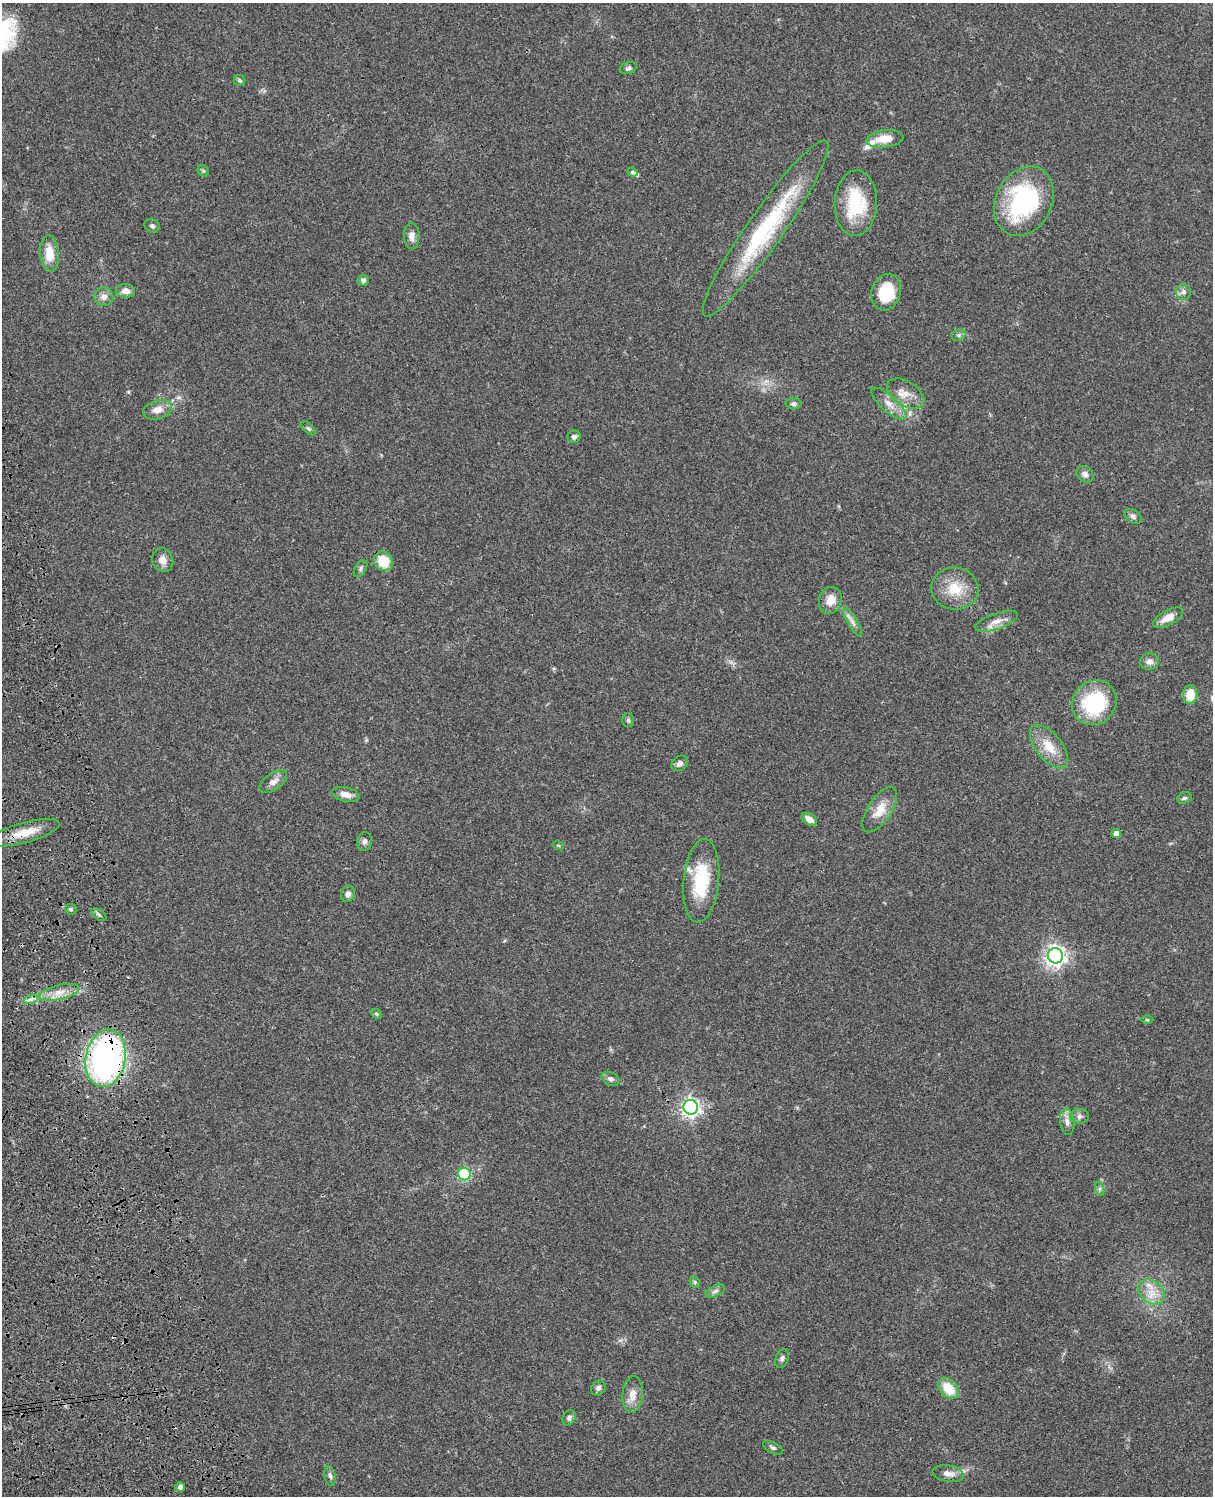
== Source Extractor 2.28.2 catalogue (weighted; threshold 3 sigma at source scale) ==
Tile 7 of 4 x 3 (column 3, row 2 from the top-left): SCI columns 2545-3755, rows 1773-3266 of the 5085 x 4926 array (HDU 1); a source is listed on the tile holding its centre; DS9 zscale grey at full resolution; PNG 1215 x 1498 px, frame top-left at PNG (2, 3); each listed source drawn as its Kron ellipse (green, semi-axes under 4 px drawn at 4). Shown black and unused: <1% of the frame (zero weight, under 3 of 4 exposures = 6% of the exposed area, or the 3 px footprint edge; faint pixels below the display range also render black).
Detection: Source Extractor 2.28.2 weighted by HDU 2 'WHT'; one run over the whole footprint, this tile lists its part. Background 0.0752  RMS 0.0058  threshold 0.0259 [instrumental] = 3 sigma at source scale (4.5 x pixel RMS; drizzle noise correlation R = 1.50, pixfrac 1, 0.05/0.05 arcsec/px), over >= 5 px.
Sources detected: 81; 2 cosmic-ray / hot-pixel residue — neither listed nor drawn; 3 inside a brighter listed object's ellipse — not listed separately; the other 76 listed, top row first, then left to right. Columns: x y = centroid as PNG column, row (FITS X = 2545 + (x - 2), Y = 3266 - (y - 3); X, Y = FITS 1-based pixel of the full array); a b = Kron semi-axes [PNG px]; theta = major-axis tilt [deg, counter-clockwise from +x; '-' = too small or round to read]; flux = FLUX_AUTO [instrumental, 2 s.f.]
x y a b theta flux
628 68 9 5 19 1.4
240 80 6 5 - 1.1
885 139 18 8 7 8.5
203 171 6 5 - 0.85
633 172 5 4 - 1.3
1024 201 36 28 62 73
856 203 33 21 87 32
152 226 8 6 -28 1.5
766 228 106 18 55 70
412 236 13 8 -90 3.7
49 254 18 9 -86 10
363 280 5 5 - 1.5
126 291 9 7 -4 4.2
886 292 18 14 73 21
1184 292 8 7 - 2.2
104 297 9 9 - 3.5
959 335 7 5 15 1.3
906 393 20 12 -32 6.9
794 404 8 6 0 1.7
889 404 22 8 -42 5.9
158 410 15 9 17 5.5
309 428 9 5 -41 1.2
574 437 6 6 - 1.8
1085 474 9 7 -41 2.4
1133 516 9 6 -33 1.9
163 560 12 10 -66 4.3
383 561 10 9 - 13
361 568 9 5 57 1.4
955 589 24 21 -6 15
830 600 14 11 72 6.4
1168 618 16 7 28 6.9
996 621 22 8 19 5.6
853 622 16 5 -61 2.9
1149 662 9 8 - 3.1
1190 695 9 7 85 12
1094 703 23 21 48 43
628 720 7 5 -89 1
1049 747 25 13 -51 12
679 763 9 7 39 2.3
273 782 16 8 34 4
346 795 14 7 -13 4.5
1184 798 7 5 15 1.2
880 810 26 12 57 9.7
809 819 8 5 -34 4.3
24 833 37 10 15 12
1116 834 5 4 - 3.9
365 841 9 7 83 1.8
558 845 5 3 - 0.57
701 881 42 17 84 31
348 894 8 6 73 2.3
71 909 6 5 - 1
99 915 9 4 -36 1.2
1056 956 7 7 - 360
59 992 20 7 13 6.4
31 999 7 4 18 1.8
377 1014 6 4 -45 0.77
1147 1020 6 4 -1 0.71
106 1058 29 20 79 180
611 1079 9 6 -26 2.1
691 1107 7 7 - 260
1079 1116 9 7 -1 1.9
1067 1122 13 7 -81 3.2
464 1174 6 6 - 26
1100 1189 7 4 -72 1.1
695 1282 6 5 - 0.96
715 1291 10 5 25 1.8
1152 1292 14 11 -39 7.4
782 1359 10 6 70 1.8
598 1388 8 6 53 1.9
948 1388 12 8 -47 11
633 1394 18 10 85 6.4
569 1418 8 6 58 1.6
773 1448 11 5 -27 1.5
948 1474 15 8 -10 3.9
330 1476 10 5 -79 1.5
180 1487 5 4 - 2.3
Overlapping masked pixels (flux is a lower limit): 2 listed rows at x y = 24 833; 106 1058